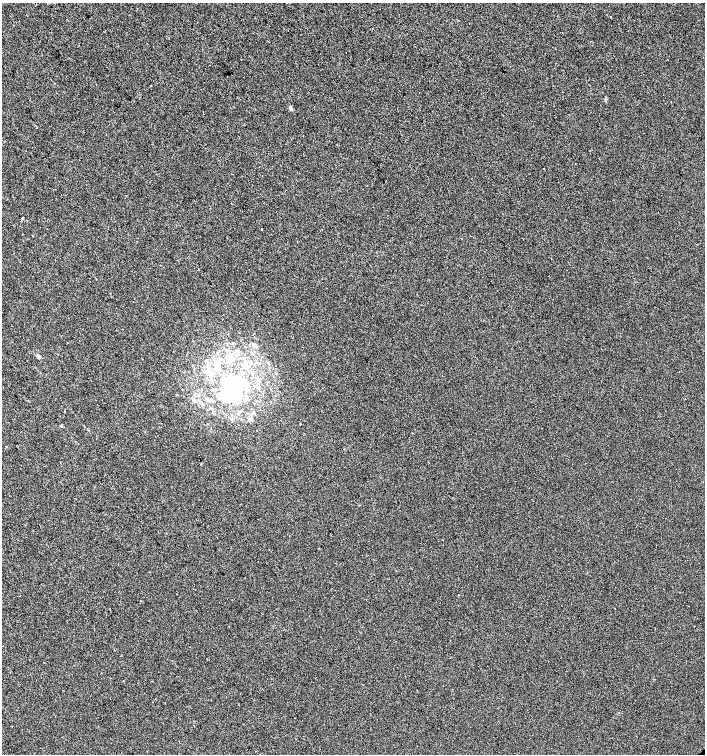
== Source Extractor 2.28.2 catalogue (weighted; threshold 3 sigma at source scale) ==
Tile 11 of 4 x 4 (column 3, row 3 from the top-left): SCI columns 3027-4432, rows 1505-3007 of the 5987 x 6019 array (HDU 1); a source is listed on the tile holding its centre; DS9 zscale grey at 2 x 2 block average (1 PNG px = mean of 2 x 2 image px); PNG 707 x 756 px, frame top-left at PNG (2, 3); no overlay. Shown black and unused: <1% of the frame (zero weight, under 2 of 3 exposures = <1% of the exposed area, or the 3 px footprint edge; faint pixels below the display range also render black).
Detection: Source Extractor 2.28.2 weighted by HDU 2 'WHT'; one run over the whole footprint, this tile lists its part. Background -8.51e-04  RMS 0.0041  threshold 0.0186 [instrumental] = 3 sigma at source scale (4.5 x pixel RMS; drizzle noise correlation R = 1.50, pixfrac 1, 0.0396/0.0396 arcsec/px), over >= 5 px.
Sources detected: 24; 2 inside a brighter object's white glare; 1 cosmic-ray / hot-pixel residue — not listed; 1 coinciding with a brighter row at this scale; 1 inside a brighter listed object's ellipse — not listed separately; the other 19 listed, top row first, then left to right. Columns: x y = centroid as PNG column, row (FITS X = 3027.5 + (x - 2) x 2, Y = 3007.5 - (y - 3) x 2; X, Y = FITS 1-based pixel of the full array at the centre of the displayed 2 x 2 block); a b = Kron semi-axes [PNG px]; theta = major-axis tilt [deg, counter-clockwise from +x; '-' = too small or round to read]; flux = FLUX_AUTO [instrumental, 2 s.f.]
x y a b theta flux
150 85 2 2 - 1.1
290 108 6 3 -68 1.8
543 169 2 2 - 1.9
367 186 2 2 - 0.55
261 229 2 2 - 0.65
255 345 6 4 -38 2.9
39 356 4 3 - 1.3
215 364 13 6 -15 7.2
247 366 4 3 - 1.8
208 369 4 3 - 1.9
204 372 3 2 - 0.66
233 385 17 17 - 69
209 400 7 4 -39 2.3
65 411 2 2 - 0.94
61 426 4 2 - 0.6
201 464 2 2 - 0.78
458 595 2 2 - 0.35
615 608 2 2 - 0.4
694 626 2 2 - 0.32
Diffuse or blended objects may show on this block-average render without a row.